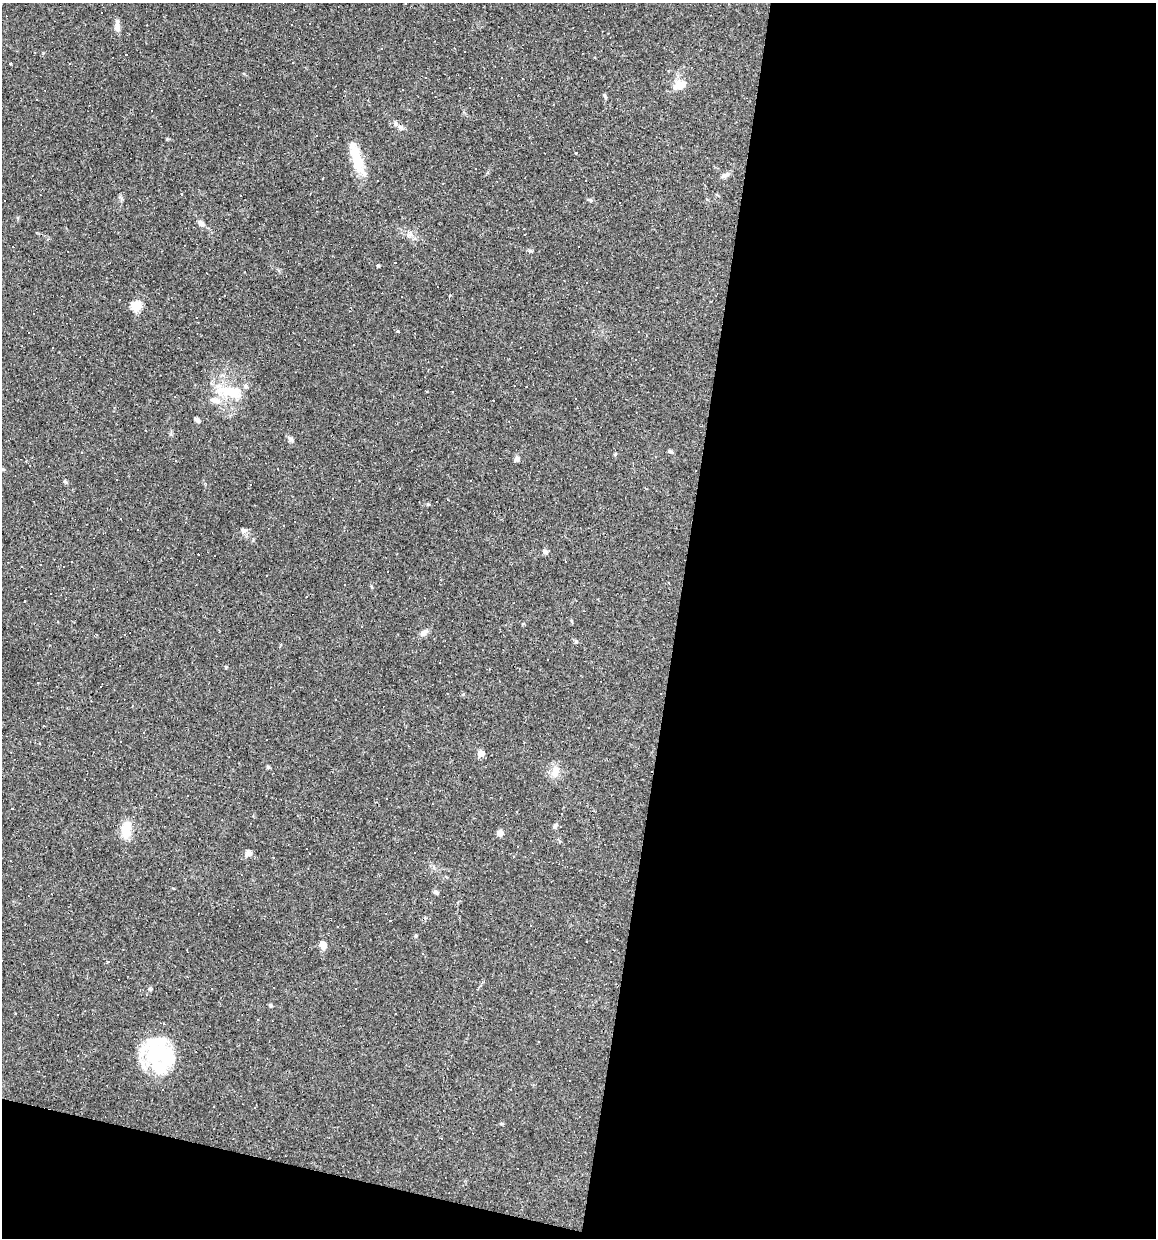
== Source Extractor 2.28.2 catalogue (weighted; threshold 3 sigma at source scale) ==
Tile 16 of 4 x 4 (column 4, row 4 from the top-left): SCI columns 3577-4730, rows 1-1236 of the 4966 x 4946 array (HDU 1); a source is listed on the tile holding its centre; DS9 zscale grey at full resolution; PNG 1158 x 1240 px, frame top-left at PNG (2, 3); no overlay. Shown black and unused: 45% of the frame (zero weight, under 3 of 4 exposures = <1% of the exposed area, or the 3 px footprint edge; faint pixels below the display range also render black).
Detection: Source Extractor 2.28.2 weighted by HDU 2 'WHT'; one run over the whole footprint, this tile lists its part. Background 0.0623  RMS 0.005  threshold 0.0223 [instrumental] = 3 sigma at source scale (4.5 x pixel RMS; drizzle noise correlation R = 1.50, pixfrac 1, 0.05/0.05 arcsec/px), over >= 5 px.
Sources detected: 137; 1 inside a brighter object's white glare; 66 cosmic-ray / hot-pixel residue — not listed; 3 inside a brighter listed object's ellipse — not listed separately; the other 67 listed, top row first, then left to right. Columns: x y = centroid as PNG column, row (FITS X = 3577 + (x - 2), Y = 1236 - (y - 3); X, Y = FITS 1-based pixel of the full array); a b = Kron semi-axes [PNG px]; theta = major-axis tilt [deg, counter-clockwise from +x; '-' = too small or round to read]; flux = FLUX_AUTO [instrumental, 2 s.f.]
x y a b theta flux
405 4 2 2 - 0.37
309 23 3 2 - 0.77
117 27 15 7 90 2.7
464 51 2 2 - 0.36
126 54 3 2 - 0.43
10 64 3 3 - 1.8
501 78 2 2 - 0.31
680 85 19 9 25 5.9
605 96 8 3 -61 0.66
401 127 8 7 - 1.8
316 135 3 3 - 0.62
167 140 3 3 - 0.64
357 159 42 10 -74 15
725 175 12 6 26 1.7
586 180 3 2 - 0.28
181 194 3 3 - 0.42
590 200 5 3 - 0.6
201 224 10 6 -49 2
410 235 8 5 15 1.5
395 262 3 2 - 0.62
119 300 2 2 - 0.38
136 306 5 5 - 27
197 318 3 2 - 0.7
398 331 3 3 - 6.1
53 348 3 2 - 0.5
636 359 3 3 - 0.79
229 392 40 14 -11 15
494 400 3 2 - 0.43
223 409 5 4 - 1
197 419 7 5 -50 1
290 439 9 5 -36 1.2
670 451 7 4 -30 0.73
81 453 3 3 - 1.2
615 454 5 4 - 0.57
517 459 9 6 52 1.5
65 482 6 4 -3 0.62
333 498 3 2 - 0.39
428 504 5 4 - 0.54
283 526 3 2 - 0.36
243 530 7 7 - 1.4
545 551 7 5 -44 1.2
397 553 2 2 - 0.28
54 559 2 2 - 0.27
387 572 2 2 - 0.56
669 583 3 3 - 0.46
51 594 3 3 - 0.92
361 626 3 2 - 0.41
424 633 13 7 36 2
576 641 5 5 - 0.75
661 693 3 2 - 0.3
481 753 5 5 - 7.1
268 767 5 5 - 0.65
555 771 16 10 81 4.9
12 808 3 3 - 1.2
555 825 7 5 51 0.95
126 829 18 10 81 9.1
500 833 7 6 - 2.4
248 853 8 6 11 2.2
309 853 2 2 - 0.4
436 892 6 5 - 1.1
416 936 5 4 - 0.56
323 945 8 6 -68 3.7
108 961 3 3 - 6.2
212 988 3 3 - 1.6
150 989 6 3 -17 0.6
57 1015 3 3 - 1.1
160 1053 40 30 -20 40
Unlisted compact peaks at least as high as the median listed source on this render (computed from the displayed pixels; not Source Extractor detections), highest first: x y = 378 265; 530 251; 226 667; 502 1124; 271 1006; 170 434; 120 197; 523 624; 253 540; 173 888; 372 587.